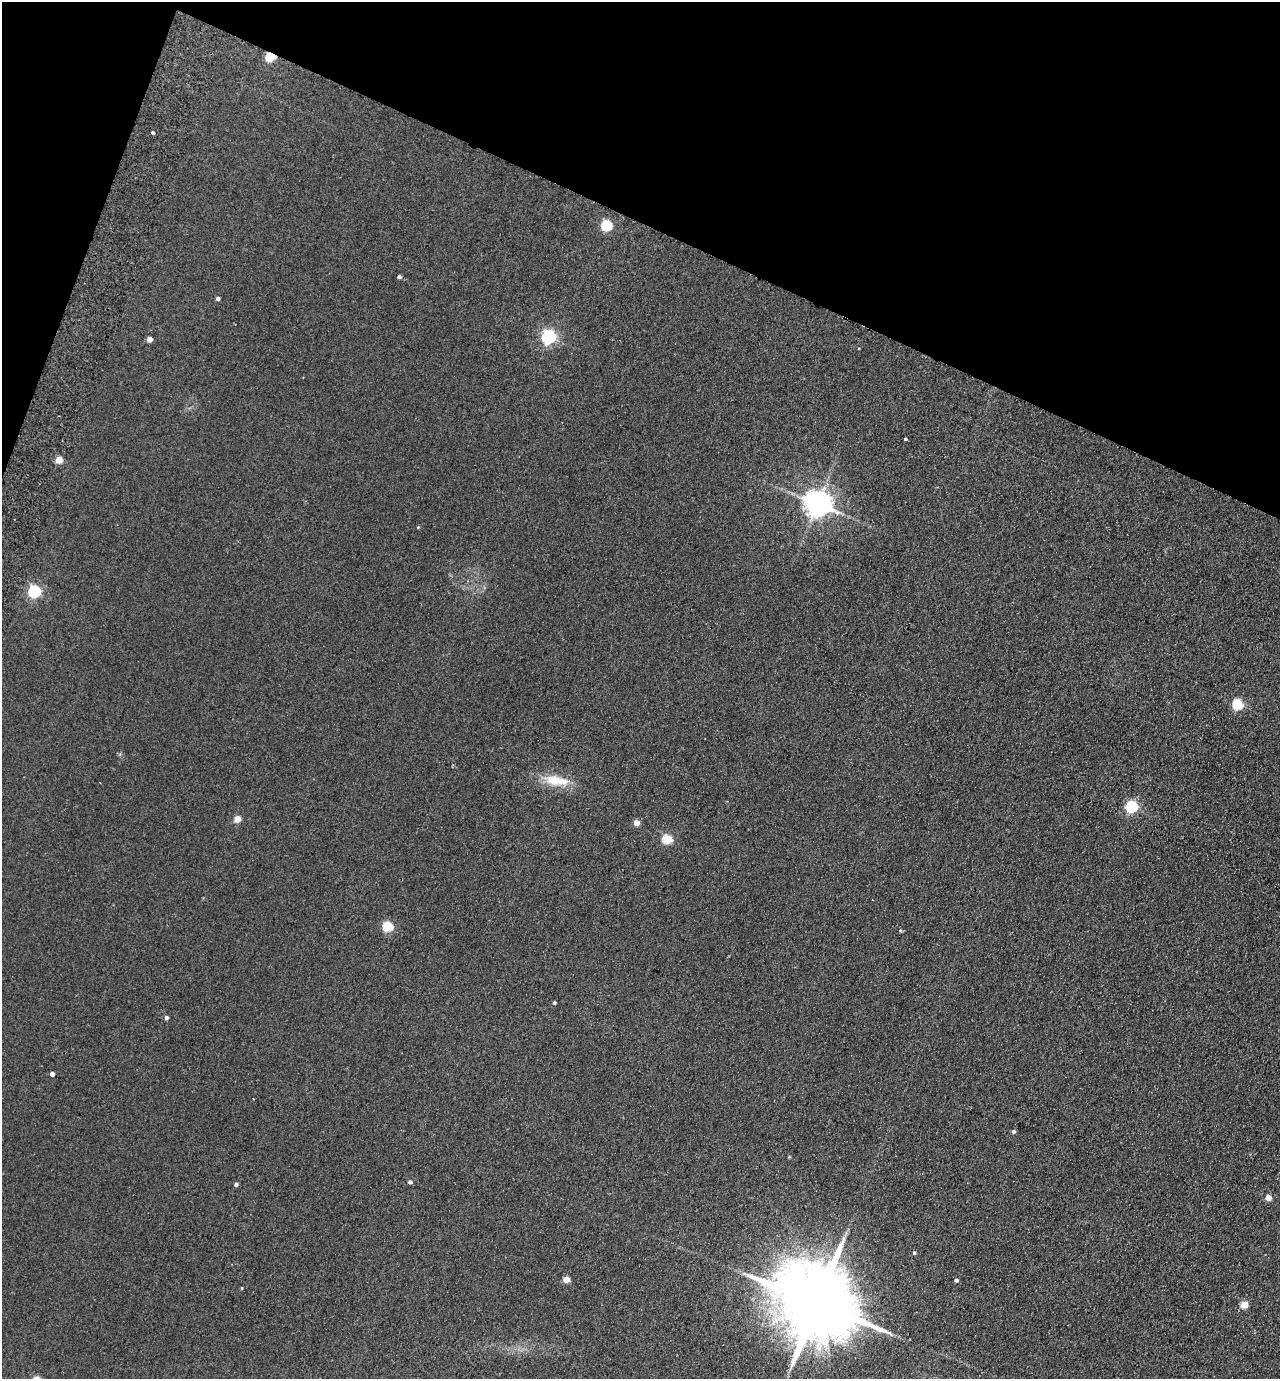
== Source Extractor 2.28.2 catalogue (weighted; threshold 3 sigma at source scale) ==
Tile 2 of 4 x 4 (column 2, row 1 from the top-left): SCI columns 1473-2750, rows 4156-5532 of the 5630 x 5558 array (HDU 1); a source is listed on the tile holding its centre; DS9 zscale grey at full resolution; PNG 1282 x 1381 px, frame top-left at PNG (2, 2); no overlay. Shown black and unused: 19% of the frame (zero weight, under 2 of 3 exposures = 3% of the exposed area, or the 3 px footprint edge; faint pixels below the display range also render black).
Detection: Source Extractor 2.28.2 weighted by HDU 2 'WHT'; one run over the whole footprint, this tile lists its part. Background 0.116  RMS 0.012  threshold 0.0549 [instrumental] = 3 sigma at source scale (4.5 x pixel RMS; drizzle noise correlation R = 1.50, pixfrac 1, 0.05/0.05 arcsec/px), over >= 5 px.
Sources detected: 32; all 32 listed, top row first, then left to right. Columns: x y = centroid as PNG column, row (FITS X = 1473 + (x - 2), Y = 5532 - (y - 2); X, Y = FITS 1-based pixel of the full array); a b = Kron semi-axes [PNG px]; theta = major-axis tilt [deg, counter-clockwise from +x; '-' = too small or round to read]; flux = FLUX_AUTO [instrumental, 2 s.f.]
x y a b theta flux
270 56 5 5 - 65
153 133 4 3 - 8.9
607 225 5 5 - 89
399 277 4 4 - 2.7
218 298 4 4 - 3.3
549 337 6 6 - 270
150 339 4 4 - 11
906 439 3 3 - 5.3
59 460 5 4 - 25
817 503 8 8 - 1400
34 591 6 5 - 160
1238 704 5 5 - 90
556 781 37 13 -8 29
1132 806 5 5 - 140
237 819 5 4 - 20
636 823 5 4 - 10
667 839 5 5 - 71
388 926 5 5 - 75
900 930 5 4 - 1.4
554 1003 4 3 - 1.9
166 1018 5 4 - 2.9
52 1074 4 4 - 5.3
1013 1131 4 4 - 2.8
410 1182 5 4 - 3.2
236 1184 4 4 - 2.9
1268 1197 4 4 - 15
914 1253 4 4 - 1.7
566 1279 4 4 - 21
956 1280 4 4 - 2.6
242 1288 4 3 - 0.98
816 1303 27 17 -28 19000
1244 1304 5 4 - 31
Overlapping masked pixels (flux is a lower limit): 1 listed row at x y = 270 56